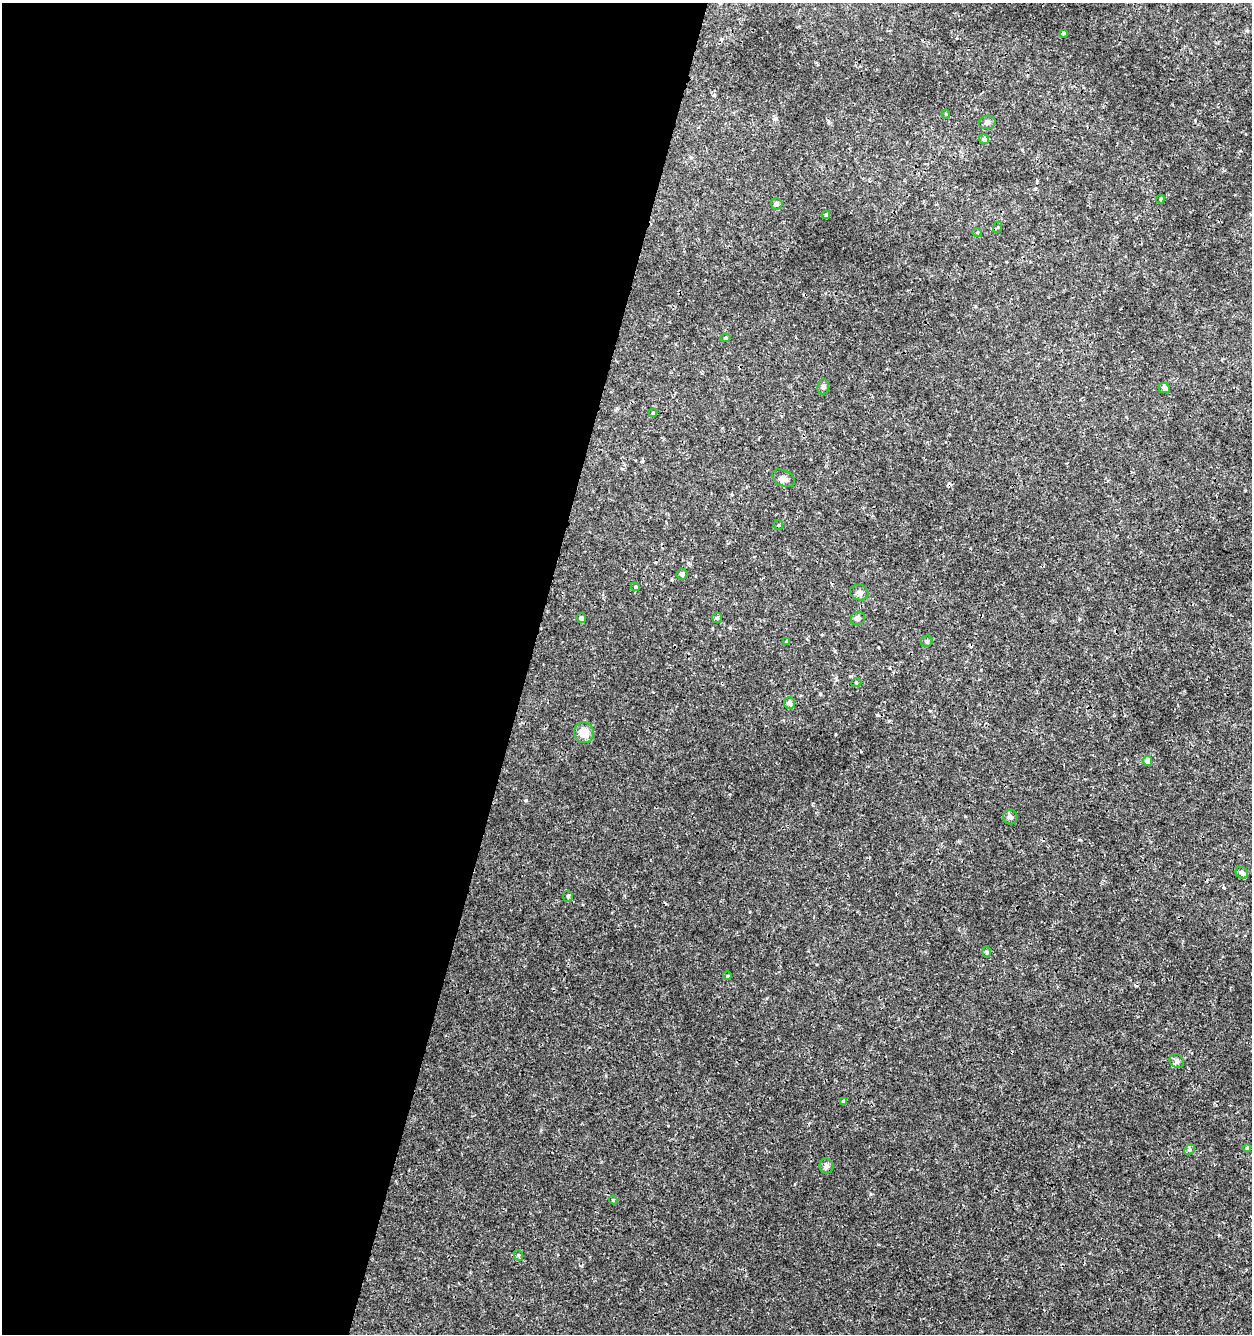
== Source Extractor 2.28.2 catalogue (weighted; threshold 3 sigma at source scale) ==
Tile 5 of 4 x 4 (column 1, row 2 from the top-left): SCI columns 283-1532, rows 2664-3995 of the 5498 x 5337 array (HDU 1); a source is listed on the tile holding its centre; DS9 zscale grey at full resolution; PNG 1254 x 1336 px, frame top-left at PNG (2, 3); each listed source drawn as its Kron ellipse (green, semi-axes under 4 px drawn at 4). Shown black and unused: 42% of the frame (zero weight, under 3 of 4 exposures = <1% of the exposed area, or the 3 px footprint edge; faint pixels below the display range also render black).
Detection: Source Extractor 2.28.2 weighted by HDU 2 'WHT'; one run over the whole footprint, this tile lists its part. Background 9.85e-04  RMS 8.9e-04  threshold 0.00399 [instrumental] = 3 sigma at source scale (4.5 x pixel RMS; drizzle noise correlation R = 1.50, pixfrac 1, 0.0396/0.0396 arcsec/px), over >= 5 px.
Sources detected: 43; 3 cosmic-ray / hot-pixel residue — neither listed nor drawn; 1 inside a brighter listed object's ellipse — not listed separately; the other 39 listed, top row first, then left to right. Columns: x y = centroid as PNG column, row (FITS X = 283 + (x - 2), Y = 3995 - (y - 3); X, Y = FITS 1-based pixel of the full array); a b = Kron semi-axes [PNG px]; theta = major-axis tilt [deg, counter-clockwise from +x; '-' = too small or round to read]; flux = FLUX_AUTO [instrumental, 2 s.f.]
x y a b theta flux
1063 33 3 3 - 0.15
946 114 4 4 - 0.08
987 122 8 6 13 0.25
984 139 5 5 - 0.34
1160 199 4 4 - 0.088
776 204 6 5 - 0.2
826 215 4 4 - 0.094
998 227 6 3 72 0.092
977 232 5 3 - 0.074
725 338 5 4 - 0.12
823 387 8 5 76 0.19
1164 388 6 5 - 0.27
653 413 4 3 - 0.1
784 478 12 8 -26 0.38
778 525 5 5 - 0.1
682 574 5 5 - 0.23
635 587 4 4 - 0.098
859 593 9 7 -17 0.3
581 618 5 4 - 0.22
717 618 5 5 - 0.14
858 618 7 6 - 0.24
927 641 6 5 - 0.16
787 642 4 4 - 0.13
856 682 5 3 - 0.093
789 703 6 5 - 0.45
584 733 10 10 - 1.2
1148 761 5 4 - 0.79
1010 817 7 7 - 0.27
1242 873 7 5 -36 0.41
568 896 6 5 - 0.14
987 952 6 4 -88 0.12
727 976 4 4 - 0.088
1177 1061 8 6 -37 0.24
844 1101 4 4 - 0.29
1247 1148 4 4 - 0.11
1189 1150 6 4 43 0.15
826 1166 7 7 - 0.25
613 1200 4 4 - 0.094
518 1255 5 3 - 0.096
Unlisted compact peaks at least as high as the median listed source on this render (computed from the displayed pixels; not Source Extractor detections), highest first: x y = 526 800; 820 694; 774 119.